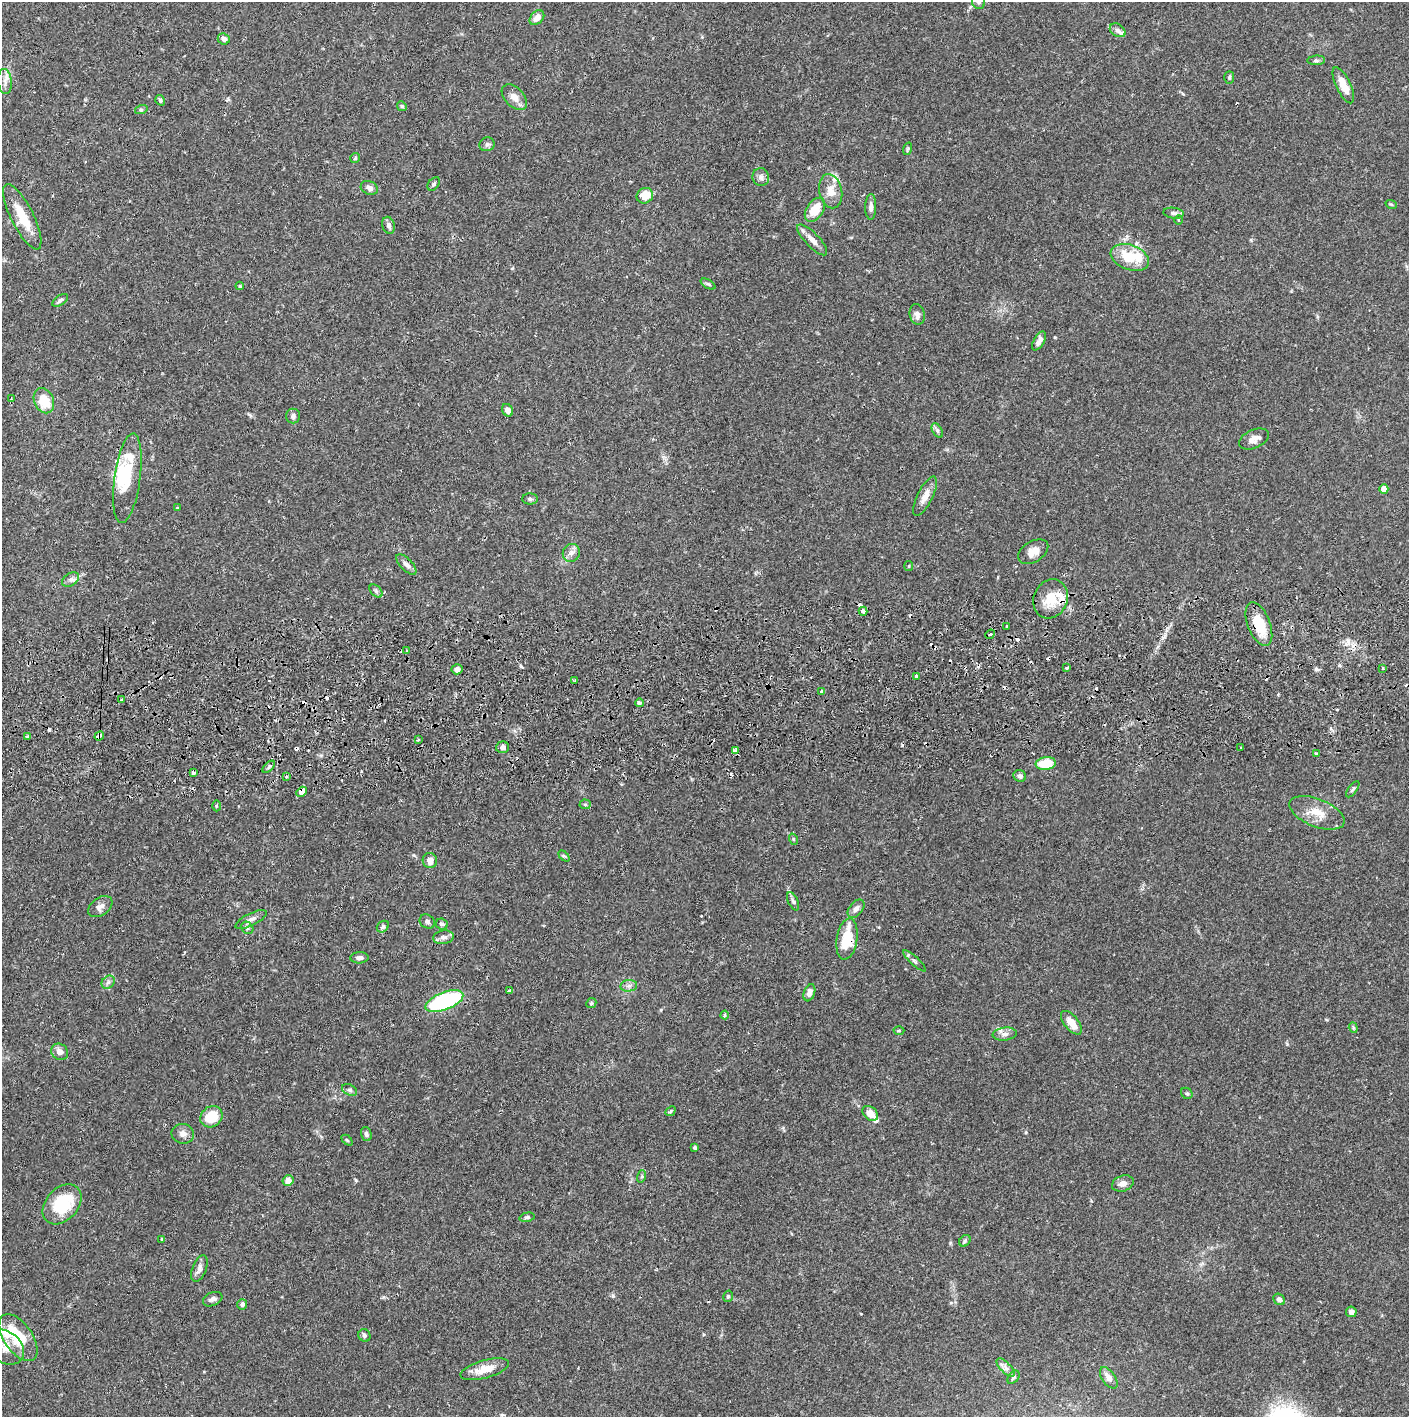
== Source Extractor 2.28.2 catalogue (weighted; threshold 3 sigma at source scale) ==
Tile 5 of 3 x 3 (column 2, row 2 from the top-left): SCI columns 1410-2816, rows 1471-2885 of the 4229 x 4358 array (HDU 1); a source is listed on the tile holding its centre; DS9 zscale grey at full resolution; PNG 1411 x 1419 px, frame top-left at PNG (2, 2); each listed source drawn as its Kron ellipse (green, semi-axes under 4 px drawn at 4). Shown black and unused: <1% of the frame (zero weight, under 2 of 3 exposures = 3% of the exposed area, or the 3 px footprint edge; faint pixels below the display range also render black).
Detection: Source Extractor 2.28.2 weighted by HDU 2 'WHT'; one run over the whole footprint, this tile lists its part. Background 0.0678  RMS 0.0049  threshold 0.0219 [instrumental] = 3 sigma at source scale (4.5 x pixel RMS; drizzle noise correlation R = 1.50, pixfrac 1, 0.05/0.05 arcsec/px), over >= 5 px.
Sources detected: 172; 3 inside a brighter object's white glare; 26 cosmic-ray / hot-pixel residue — neither listed nor drawn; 5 inside a brighter listed object's ellipse — not listed separately; the other 138 listed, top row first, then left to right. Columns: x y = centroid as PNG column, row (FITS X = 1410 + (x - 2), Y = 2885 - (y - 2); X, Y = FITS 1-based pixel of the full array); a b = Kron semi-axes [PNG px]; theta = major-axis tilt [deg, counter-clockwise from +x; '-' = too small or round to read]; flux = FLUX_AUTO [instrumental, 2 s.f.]
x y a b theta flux
979 2 7 6 - 1.4
537 18 8 6 47 3.6
1118 30 8 6 -33 1.7
224 39 6 5 - 1.8
1316 60 9 5 3 1
1229 77 6 5 - 0.77
5 82 12 7 -86 2.5
1343 85 19 7 -64 7
514 97 15 9 -47 4.1
160 100 5 4 - 0.74
402 106 5 4 - 0.6
141 110 6 4 18 0.67
487 144 8 7 - 1.2
907 149 6 4 71 0.57
355 158 5 5 - 0.71
761 177 9 8 - 1.9
434 184 7 5 53 1
369 188 9 6 -26 2
831 191 17 11 -77 5.9
645 196 8 7 - 6.9
1391 204 6 3 -19 0.49
871 207 13 5 88 2.2
815 210 13 8 56 10
1174 213 10 5 -6 1.3
22 217 36 11 -63 13
1178 220 4 3 - 0.43
389 225 8 6 -74 1.7
812 240 20 7 -46 3.8
1130 257 20 12 -21 14
708 284 8 3 -31 0.75
240 286 4 4 - 0.49
60 300 9 5 34 1.2
917 314 10 7 -77 2.3
1039 341 10 5 59 2.3
11 399 3 3 - 0.43
44 401 13 9 -65 11
508 410 7 5 -61 2.6
293 416 7 7 - 1.5
937 430 8 4 -59 1.1
1254 439 16 9 23 3.5
127 478 45 13 82 16
1384 489 4 4 - 4.1
925 496 22 7 63 4.3
530 499 8 5 -1 0.99
177 508 4 3 - 0.39
1033 552 16 10 32 5
571 553 9 8 - 2.4
406 564 13 6 -46 2.3
909 566 5 4 - 0.49
71 579 9 6 33 1.6
376 591 8 5 -46 1.1
1051 599 20 17 68 12
863 611 4 4 - 3.2
1259 624 23 11 -68 13
1007 627 3 3 - 0.66
990 634 5 4 - 0.72
407 651 4 3 - 0.51
1067 668 4 3 - 0.62
1383 668 3 3 - 0.99
457 669 5 5 - 1.5
916 676 4 3 - 2
575 680 2 2 - 0.5
821 691 3 3 - 6.1
122 700 4 3 - 2.7
639 703 4 4 - 0.86
28 736 4 3 - 1.7
99 736 5 3 - 5.5
418 740 3 3 - 0.69
503 747 6 5 - 1.8
1241 748 3 3 - 1.3
736 751 3 3 - 19
1316 753 3 3 - 0.94
1046 763 10 6 8 12
269 767 8 3 45 0.68
193 773 4 3 - 10
1020 776 6 5 - 1.5
286 777 3 3 - 0.57
1353 789 9 4 54 0.87
302 792 6 4 46 16
585 804 5 5 - 0.77
216 806 5 3 - 0.49
1317 813 29 14 -22 9
793 839 5 3 - 0.47
564 856 6 4 -43 0.63
430 861 7 7 - 3.4
793 901 9 5 -65 1.2
100 907 13 8 35 2.8
856 909 10 6 51 1.9
251 919 17 6 26 2.4
427 922 8 6 -33 1.2
442 924 6 5 - 1.3
383 927 6 5 - 1
247 928 6 5 - 0.99
443 937 10 6 8 2
847 939 21 10 81 16
359 958 9 5 3 1.6
914 961 15 4 -42 1.4
108 982 7 5 45 1.2
629 986 8 6 7 1.6
510 991 3 3 - 1.6
809 993 9 5 70 2.6
444 1001 20 8 21 62
591 1003 5 4 - 0.67
725 1015 4 4 - 0.95
1071 1023 14 7 -51 5.8
1353 1028 5 4 - 0.6
899 1030 5 3 - 0.49
1005 1034 12 6 6 2.2
60 1052 9 7 -38 3.1
349 1090 8 5 -26 1.2
1187 1093 6 5 - 0.83
670 1111 6 4 42 0.78
870 1113 9 6 -42 4.7
211 1117 12 10 38 12
183 1134 11 10 - 2.6
366 1134 7 5 -72 1.3
347 1140 6 4 -44 0.65
695 1148 4 3 - 0.7
642 1176 6 4 72 0.64
288 1180 5 5 - 3.7
1123 1183 11 8 19 2.9
62 1204 23 16 47 23
527 1217 7 4 14 0.83
162 1239 3 3 - 2.4
965 1241 6 5 - 0.79
199 1268 14 7 68 2.5
728 1296 6 4 75 0.74
213 1299 10 6 23 1.7
1279 1299 6 5 - 1.8
242 1304 5 5 - 1.6
1351 1312 5 5 - 2.5
364 1335 6 5 - 1
18 1338 27 14 -55 18
5 1347 21 15 -35 6.8
1006 1368 12 5 -46 1.8
485 1369 25 9 16 7.6
1013 1377 7 5 52 0.98
1109 1378 12 6 -55 3.4
Overlapping masked pixels (flux is a lower limit): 6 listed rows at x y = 1051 599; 1259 624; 821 691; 99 736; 302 792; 847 939
Isophote crosses this tile's border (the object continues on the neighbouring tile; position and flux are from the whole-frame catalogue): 2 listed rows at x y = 979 2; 5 1347
Unlisted compact peaks at least as high as the median listed source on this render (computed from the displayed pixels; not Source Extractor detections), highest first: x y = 356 1180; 521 666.